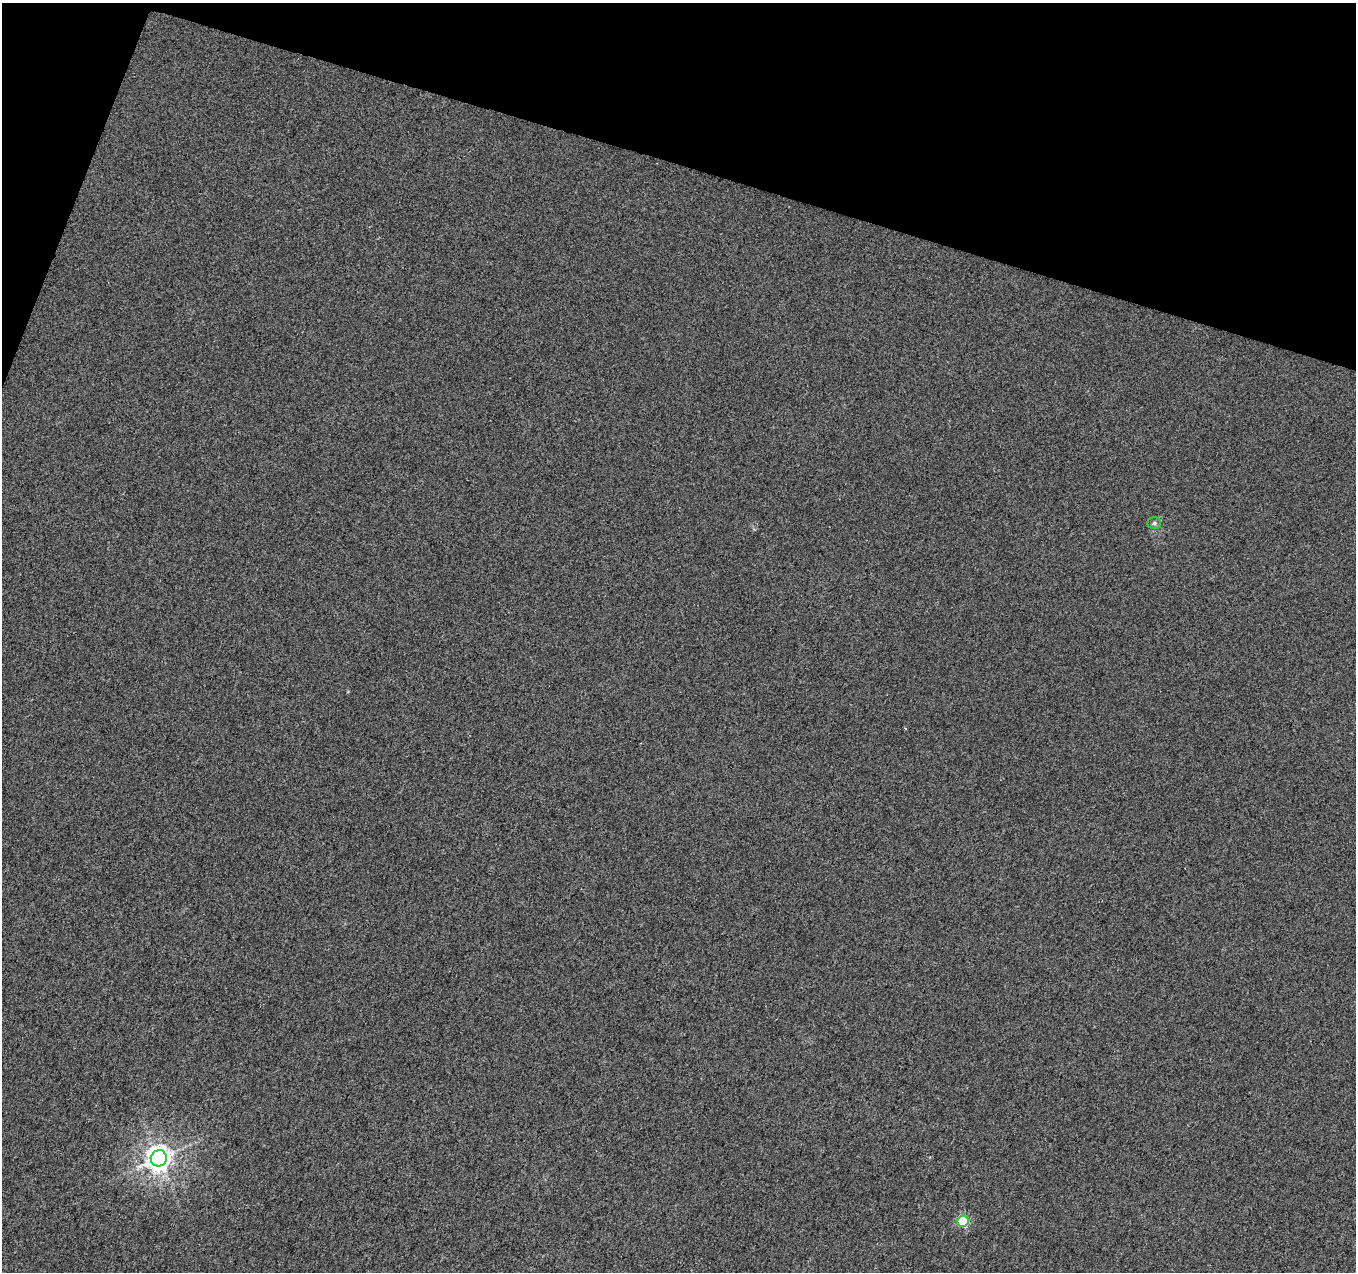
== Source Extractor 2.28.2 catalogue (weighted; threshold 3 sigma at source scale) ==
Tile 2 of 4 x 4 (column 2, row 1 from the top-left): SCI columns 1365-2718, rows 4025-5294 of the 5441 x 5596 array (HDU 1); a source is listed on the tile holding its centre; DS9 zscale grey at full resolution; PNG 1358 x 1274 px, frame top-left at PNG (2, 3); each listed source drawn as its Kron ellipse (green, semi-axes under 4 px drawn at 4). Shown black and unused: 15% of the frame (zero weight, under 2 of 3 exposures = <1% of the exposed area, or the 3 px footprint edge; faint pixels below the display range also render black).
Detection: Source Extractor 2.28.2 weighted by HDU 2 'WHT'; one run over the whole footprint, this tile lists its part. Background 0.0146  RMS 0.01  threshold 0.0459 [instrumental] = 3 sigma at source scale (4.5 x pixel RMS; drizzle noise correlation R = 1.50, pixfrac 1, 0.0396/0.0396 arcsec/px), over >= 5 px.
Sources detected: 3; all 3 listed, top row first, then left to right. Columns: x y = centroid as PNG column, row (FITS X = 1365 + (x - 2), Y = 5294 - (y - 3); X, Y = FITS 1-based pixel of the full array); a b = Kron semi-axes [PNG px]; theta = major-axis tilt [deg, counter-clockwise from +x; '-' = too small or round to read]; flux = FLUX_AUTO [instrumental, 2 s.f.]
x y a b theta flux
1154 523 7 5 -1 2
159 1158 8 8 - 1100
963 1221 6 5 - 61